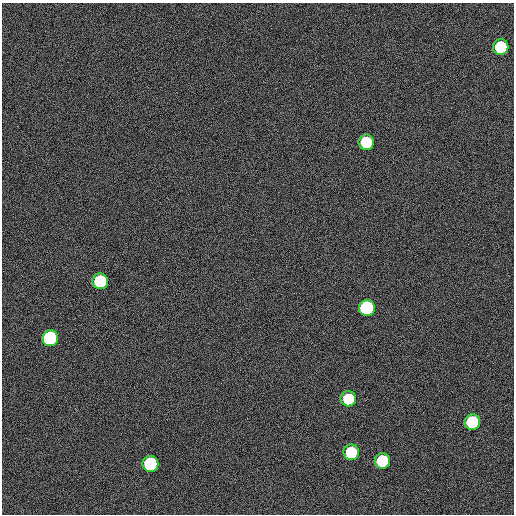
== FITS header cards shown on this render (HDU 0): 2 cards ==
NAXIS1  =                  512
NAXIS2  =                  512

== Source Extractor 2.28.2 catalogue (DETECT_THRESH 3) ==
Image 512 x 512 px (HDU 0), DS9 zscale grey, 1 PNG px = 1 image px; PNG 516 x 516 px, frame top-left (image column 1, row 512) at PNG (2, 3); each listed source drawn as its Kron ellipse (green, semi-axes under 4 px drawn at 4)
Background 275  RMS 10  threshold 30.4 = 3 sigma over >= 5 px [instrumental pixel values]
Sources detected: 10; all 10 listed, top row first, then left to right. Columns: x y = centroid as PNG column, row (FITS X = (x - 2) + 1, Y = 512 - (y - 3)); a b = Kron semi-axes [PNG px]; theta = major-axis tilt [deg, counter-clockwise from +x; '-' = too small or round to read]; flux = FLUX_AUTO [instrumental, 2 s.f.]
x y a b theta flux
501 47 8 8 - 56000
366 142 8 7 - 48000
100 281 8 8 - 77000
367 308 8 8 - 220000
50 338 8 8 - 210000
348 399 7 7 - 33000
472 422 8 8 - 68000
351 452 8 7 - 40000
382 461 8 8 - 50000
150 464 8 8 - 130000